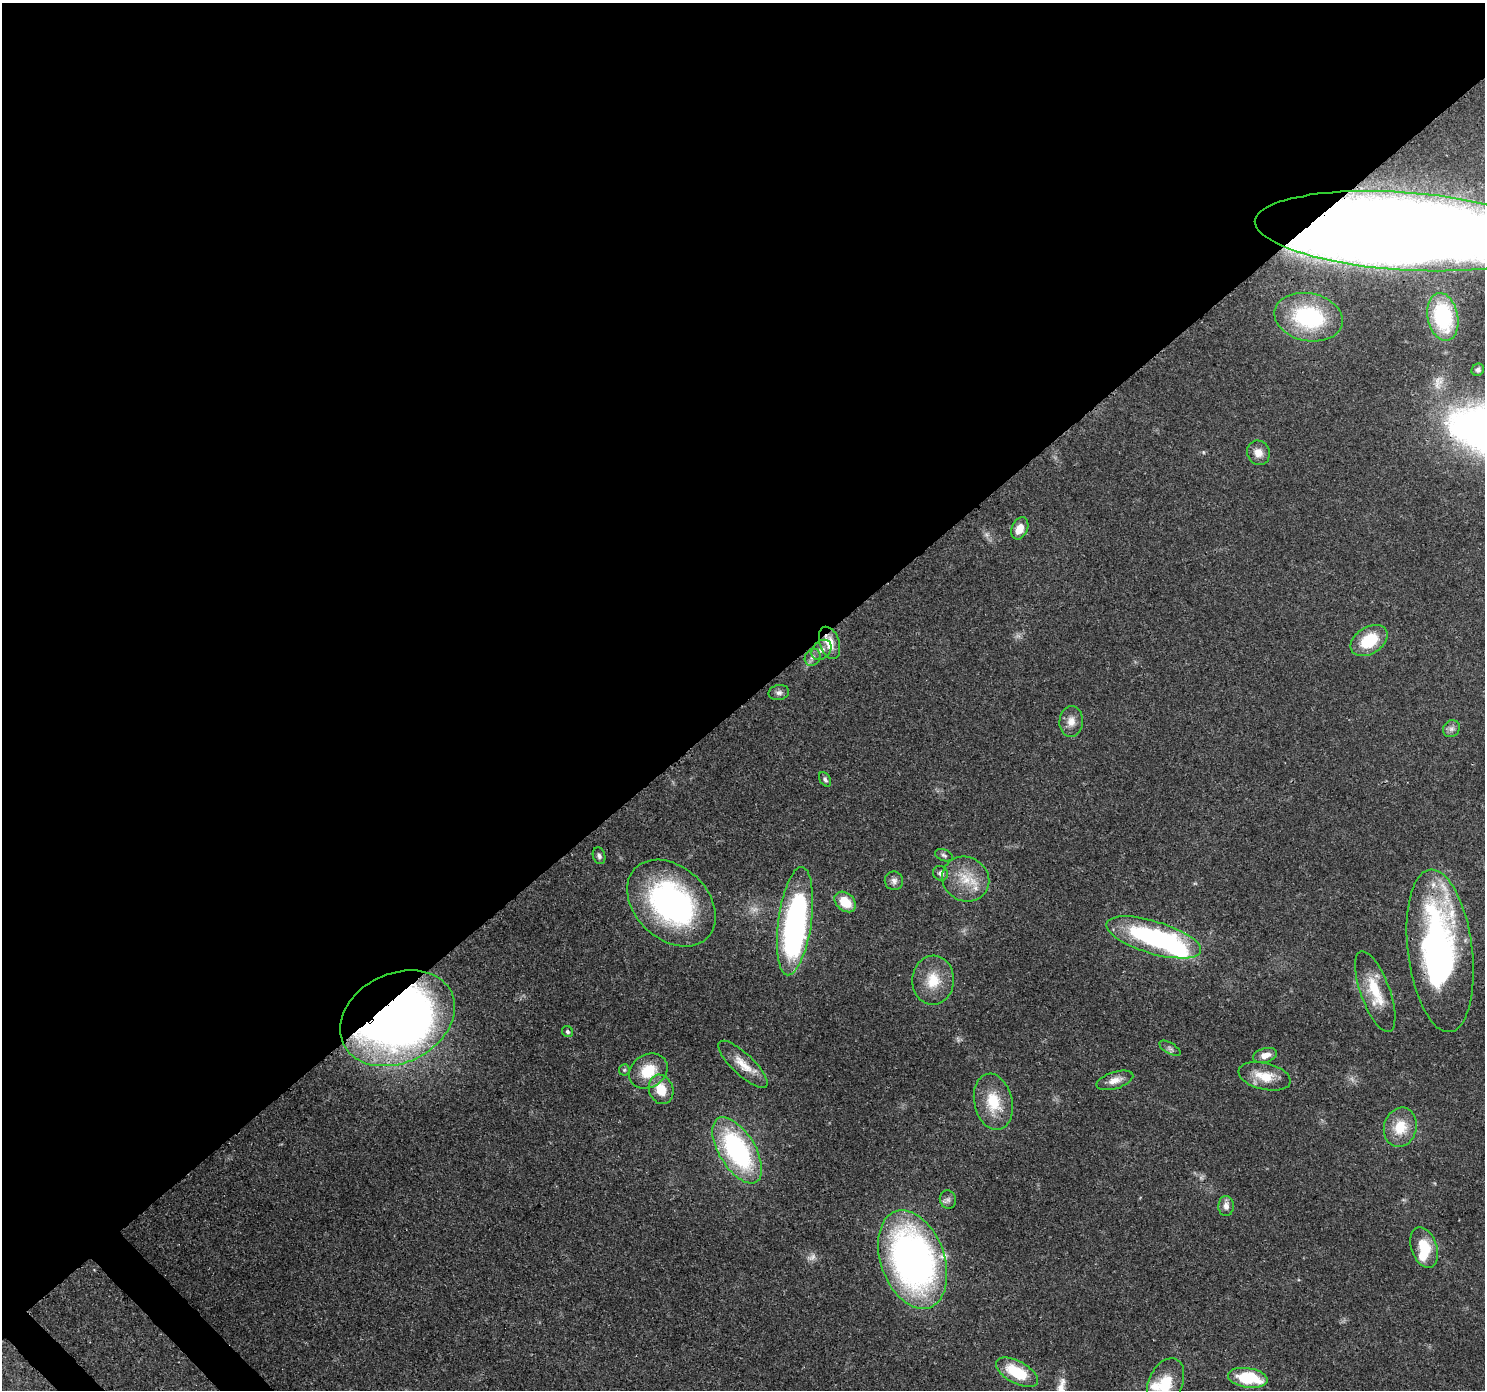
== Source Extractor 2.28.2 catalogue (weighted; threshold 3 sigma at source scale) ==
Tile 2 of 4 x 4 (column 2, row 1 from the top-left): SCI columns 1573-3055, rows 4397-5784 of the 6116 x 6076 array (HDU 1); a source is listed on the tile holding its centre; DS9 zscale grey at full resolution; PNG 1487 x 1392 px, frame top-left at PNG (2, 3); each listed source drawn as its Kron ellipse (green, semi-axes under 4 px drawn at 4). Shown black and unused: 51% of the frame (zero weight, under 3 of 4 exposures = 7% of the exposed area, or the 3 px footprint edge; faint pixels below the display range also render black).
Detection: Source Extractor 2.28.2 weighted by HDU 2 'WHT'; one run over the whole footprint, this tile lists its part. Background 0.124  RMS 0.0044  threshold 0.0196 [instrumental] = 3 sigma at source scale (4.5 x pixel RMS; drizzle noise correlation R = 1.50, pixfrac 1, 0.0396/0.0396 arcsec/px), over >= 5 px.
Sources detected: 55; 2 too faint to see at this stretch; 4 inside a brighter object's white glare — neither listed nor drawn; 3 inside a brighter listed object's ellipse — not listed separately; the other 46 listed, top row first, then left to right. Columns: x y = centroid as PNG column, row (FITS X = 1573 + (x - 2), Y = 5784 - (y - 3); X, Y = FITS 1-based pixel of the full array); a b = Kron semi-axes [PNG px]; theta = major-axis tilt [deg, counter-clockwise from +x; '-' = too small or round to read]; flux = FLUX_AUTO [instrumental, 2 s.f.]
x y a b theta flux
1402 231 148 39 -4 1900
1308 317 34 24 -11 49
1443 317 24 15 -78 34
1478 370 6 6 - 1.1
1258 453 12 11 - 4.1
1020 528 11 8 66 5.1
1369 641 20 13 32 16
830 643 17 10 -71 6.6
822 650 11 8 45 2.7
812 657 9 7 57 1.9
779 692 10 7 11 1.6
1071 721 15 11 85 4.3
1451 729 9 8 - 1.8
825 779 8 5 -58 1
944 855 9 5 -20 1
599 856 8 6 -73 1.3
941 873 8 7 - 1.8
966 879 24 22 -28 13
894 881 9 9 - 2.1
845 902 12 8 -41 9.8
671 903 50 36 -43 100
795 921 55 16 82 120
1153 937 49 16 -17 76
1440 951 82 32 -83 130
933 980 24 21 87 12
1375 991 42 14 -70 15
397 1018 60 44 26 330
568 1032 6 5 - 0.82
1170 1048 12 5 -30 1.3
1265 1055 12 7 15 3.9
743 1064 32 10 -43 7.9
624 1070 6 5 - 0.69
648 1071 20 16 33 13
1265 1076 27 13 -14 9.8
1115 1080 19 8 17 4.1
661 1089 15 12 -70 8.9
993 1102 28 19 -77 15
1400 1127 20 16 74 11
737 1150 37 18 -59 71
948 1199 9 8 - 1.7
1226 1206 10 7 90 2.7
1424 1247 21 13 -71 13
913 1260 51 32 -70 200
1017 1372 23 11 -29 18
1248 1378 20 9 -8 24
1166 1383 26 16 66 14
Overlapping masked pixels (flux is a lower limit): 4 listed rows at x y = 1402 231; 830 643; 1440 951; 397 1018
Isophote crosses this tile's border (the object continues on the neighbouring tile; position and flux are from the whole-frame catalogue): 2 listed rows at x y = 1402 231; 1166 1383